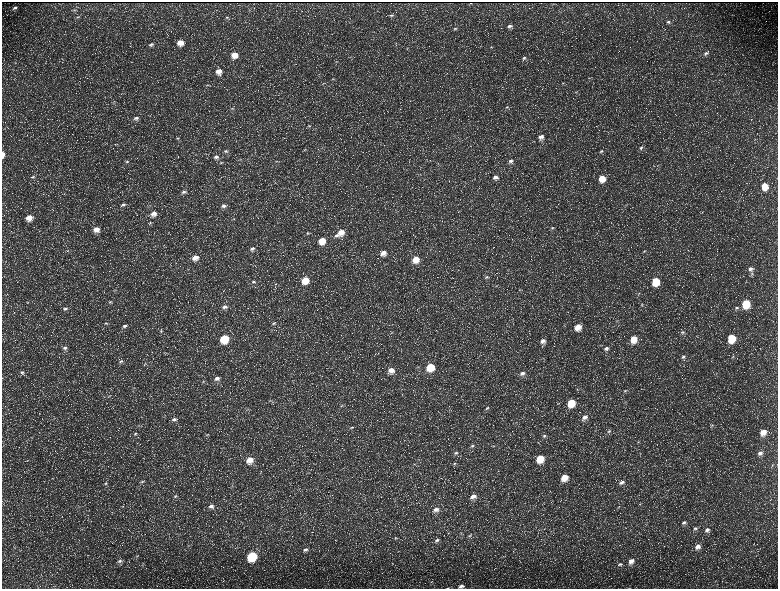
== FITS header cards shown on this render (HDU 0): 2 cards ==
NAXIS1  =                 1552 / length of data axis 1
NAXIS2  =                 1173 / length of data axis 2

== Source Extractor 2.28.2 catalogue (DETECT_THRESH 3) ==
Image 1552 x 1173 px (HDU 0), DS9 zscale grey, zoomed out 1/2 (1 PNG px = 2 x 2 image px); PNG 780 x 591 px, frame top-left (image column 1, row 1173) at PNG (2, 2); no overlay
Background 227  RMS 10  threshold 31.1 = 3 sigma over >= 5 px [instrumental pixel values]
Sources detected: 190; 31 cannot appear on this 1/2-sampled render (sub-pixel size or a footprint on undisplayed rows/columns) and are not listed; the other 159 listed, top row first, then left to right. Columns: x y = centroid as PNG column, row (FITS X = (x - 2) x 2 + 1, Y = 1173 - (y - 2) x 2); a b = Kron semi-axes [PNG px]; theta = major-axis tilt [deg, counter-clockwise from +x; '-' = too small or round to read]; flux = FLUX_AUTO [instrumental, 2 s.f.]
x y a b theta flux
470 3 2 1 - 840
15 8 5 3 - 4200
75 10 6 3 12 2900
391 15 5 4 - 3000
78 17 6 4 22 3400
227 17 6 3 23 2900
668 22 5 4 - 3400
509 26 6 4 14 6200
455 29 5 4 - 2800
180 42 6 5 - 22000
151 44 6 4 12 4500
491 47 4 3 - 1700
706 53 7 5 14 6200
234 55 6 5 - 22000
524 58 6 4 26 4500
336 62 4 3 - 1600
219 71 6 5 - 15000
589 78 4 3 - 1200
333 79 4 2 - 1300
563 83 3 2 - 1100
207 85 5 3 - 2100
576 92 4 2 - 1200
113 103 4 2 - 1600
507 107 6 4 26 3800
232 108 6 3 11 2500
136 118 7 5 12 7100
309 126 5 3 - 2100
541 137 6 6 - 11000
178 138 5 4 - 2600
641 148 6 4 25 4400
305 150 5 3 - 2000
226 151 7 4 6 4500
601 151 5 3 - 3100
3 154 5 3 - 12000
216 157 7 5 18 6800
277 161 5 3 - 2100
511 161 6 4 7 5300
127 162 6 3 10 3200
221 162 6 3 8 2500
658 165 4 2 - 1400
33 177 5 3 - 2500
495 177 6 5 - 7900
602 178 6 6 - 33000
764 186 7 5 -83 37000
183 192 7 4 17 5500
123 204 6 4 4 4400
223 206 8 5 20 7800
154 214 7 6 - 13000
29 218 6 5 - 21000
234 219 4 2 - 1300
150 223 5 3 - 2300
552 228 6 4 13 3700
96 229 6 5 - 17000
341 232 7 7 - 21000
308 233 6 3 11 2900
336 236 8 4 9 5900
322 241 6 6 - 32000
252 248 7 5 15 7600
67 251 4 2 - 1200
644 251 5 3 - 2300
383 253 7 6 - 17000
342 255 3 2 - 980
195 258 7 6 - 16000
416 259 7 6 - 31000
750 269 6 5 - 8000
752 273 5 4 - 3100
486 277 6 3 18 3200
305 280 6 6 - 42000
655 281 6 6 - 66000
253 282 5 3 - 2800
275 284 4 2 - 1200
115 290 4 3 - 1800
520 290 5 2 - 1200
639 294 4 3 - 2000
110 302 5 3 - 2000
746 304 6 5 - 88000
642 305 5 3 - 2300
224 307 6 4 8 6500
736 308 6 4 21 3900
65 309 6 4 9 4400
617 321 5 3 - 2500
106 323 6 3 4 2200
274 323 5 4 - 3300
125 326 5 4 - 4800
578 327 6 5 - 23000
161 331 5 4 - 2500
683 332 6 4 20 4500
731 338 6 5 - 74000
224 339 6 5 - 87000
633 339 7 6 - 33000
543 341 6 5 - 9600
600 345 3 2 - 900
65 348 6 5 - 5600
606 348 6 5 - 7100
683 357 7 5 29 5800
733 357 4 3 - 1500
121 361 6 4 12 4200
145 363 4 2 - 1200
430 367 6 6 - 63000
391 370 7 6 - 17000
22 372 6 5 - 4600
522 373 7 4 24 7400
217 378 7 5 14 8900
203 382 4 3 - 1700
134 388 4 2 - 1400
625 391 5 3 - 2800
270 401 7 3 18 2800
571 403 6 5 - 51000
341 406 5 4 - 2800
487 408 6 4 21 3200
247 409 4 2 - 1700
584 417 7 5 37 9900
174 419 6 4 15 5300
712 425 5 4 - 2800
351 428 6 4 28 3000
609 431 6 4 29 3600
763 432 7 5 66 22000
135 433 5 3 - 2300
207 435 5 3 - 1900
544 436 6 4 17 3800
638 442 4 3 - 2000
472 446 6 4 21 4200
493 446 4 2 - 1300
456 453 6 5 - 4600
760 453 7 5 42 8400
540 458 6 5 - 51000
250 460 7 6 - 25000
27 461 5 2 - 1800
415 464 5 3 - 2500
455 464 5 4 - 2900
772 465 4 3 - 2100
564 477 7 6 - 33000
142 481 4 4 - 2300
622 482 7 5 35 7000
106 483 5 4 - 2900
232 486 3 2 - 1000
175 496 5 4 - 3500
473 496 7 5 20 13000
640 504 4 2 - 1600
211 506 7 5 6 8100
619 507 5 2 - 1600
436 509 7 5 23 10000
684 522 6 4 26 5100
695 528 6 5 - 5600
707 530 7 5 38 8200
470 536 7 4 24 4800
395 538 5 4 - 3000
437 540 7 5 20 5600
188 546 5 2 - 2100
14 547 4 2 - 1500
698 547 7 6 - 12000
305 550 7 4 13 6300
137 556 4 2 - 1400
252 556 6 6 - 160000
120 561 7 5 19 6100
631 561 7 5 42 12000
620 564 6 3 23 3100
431 582 4 2 - 1100
461 586 5 3 - 6000
At the frame edge (FLAGS 8, measured only in part): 2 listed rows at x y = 3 154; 461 586
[31 sub-pixel or undisplayed-footprint detections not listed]